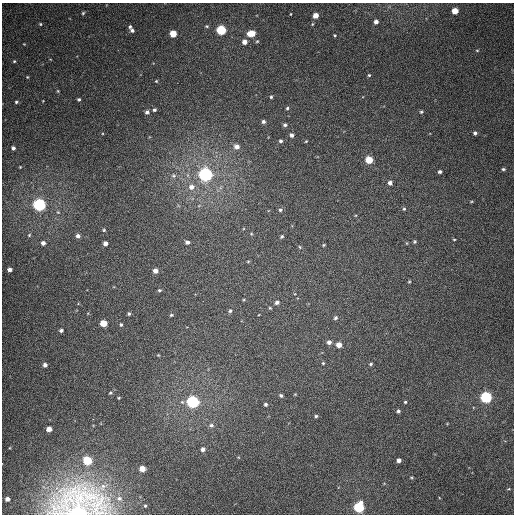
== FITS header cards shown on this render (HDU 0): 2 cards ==
NAXIS1  =                  512
NAXIS2  =                  512

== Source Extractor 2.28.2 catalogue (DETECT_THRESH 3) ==
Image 512 x 512 px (HDU 0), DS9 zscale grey, 1 PNG px = 1 image px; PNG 516 x 516 px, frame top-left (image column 1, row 512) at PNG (2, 3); no overlay
Background 362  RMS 8.6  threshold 25.7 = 3 sigma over >= 5 px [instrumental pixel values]
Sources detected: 104; all 104 listed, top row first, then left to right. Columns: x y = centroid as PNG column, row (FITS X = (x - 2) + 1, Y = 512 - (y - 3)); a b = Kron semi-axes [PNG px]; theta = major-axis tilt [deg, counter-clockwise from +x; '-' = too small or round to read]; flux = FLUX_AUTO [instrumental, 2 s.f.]
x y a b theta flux
455 11 5 4 - 8400
83 13 3 3 - 590
291 14 4 2 - 410
315 15 5 4 - 5700
376 22 4 4 - 2800
40 24 4 3 - 600
207 26 6 4 -20 830
130 27 5 4 - 1100
132 30 4 4 - 1300
221 30 5 5 - 46000
251 33 6 5 - 13000
173 34 5 5 - 12000
335 35 4 3 - 570
257 41 5 4 - 720
244 42 5 5 - 3500
24 44 3 3 - 400
477 50 5 3 - 530
14 61 4 3 - 640
369 75 4 4 - 660
27 77 3 3 - 500
156 81 4 3 - 510
58 91 5 4 - 600
271 97 4 3 - 820
79 99 4 4 - 900
16 102 4 3 - 850
287 108 4 4 - 810
154 110 4 3 - 980
147 112 4 4 - 1600
421 112 5 4 - 870
263 122 4 4 - 1500
285 125 5 4 - 1200
475 133 4 4 - 1300
291 135 4 4 - 1900
281 141 4 4 - 1100
306 141 4 3 - 490
237 146 6 5 - 3700
13 148 4 4 - 1500
369 160 5 5 - 17000
20 167 2 2 - 350
503 169 4 3 - 870
440 172 4 3 - 1200
206 174 6 5 - 200000
173 176 7 6 - 1500
390 183 4 4 - 2100
191 187 8 8 - 3800
471 202 4 3 - 490
39 205 5 5 - 130000
404 209 4 4 - 700
280 210 6 5 - 1200
104 230 4 4 - 710
29 235 6 4 48 730
78 236 5 5 - 2200
282 236 4 3 - 870
454 239 3 2 - 480
187 242 5 5 - 1700
415 242 4 3 - 670
43 243 4 4 - 2400
105 243 4 4 - 2600
323 245 3 3 - 590
300 247 4 4 - 580
248 261 5 3 - 480
10 269 4 4 - 2500
155 271 4 4 - 4100
409 282 4 4 - 520
159 290 5 4 - 840
277 302 5 4 - 1600
270 308 4 3 - 550
230 311 6 4 71 1000
129 314 4 3 - 860
171 315 5 4 - 700
336 318 5 4 - 1200
103 323 5 4 - 13000
121 324 4 3 - 900
61 330 4 4 - 1300
329 342 5 5 - 2300
339 345 4 4 - 5800
158 355 4 3 - 440
323 363 3 3 - 600
371 364 5 3 - 830
45 365 4 4 - 2000
110 393 4 3 - 660
295 394 3 3 - 480
281 395 4 4 - 1200
486 397 5 5 - 91000
119 398 3 3 - 510
193 402 5 5 - 130000
405 402 4 4 - 660
265 404 4 4 - 1100
398 411 4 4 - 1200
316 416 4 4 - 890
93 419 2 2 - 6100
211 425 6 5 - 1500
49 429 4 4 - 4800
203 449 5 4 - 2300
87 460 5 5 - 34000
399 460 4 4 - 2400
142 469 5 4 - 7700
411 477 5 3 - 560
509 489 6 3 0 640
119 498 10 9 - 4300
7 499 4 4 - 2800
79 504 67 45 3 150000
145 506 5 4 - 940
359 507 5 5 - 64000
At the frame edge (FLAGS 8, measured only in part): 1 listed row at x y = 79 504